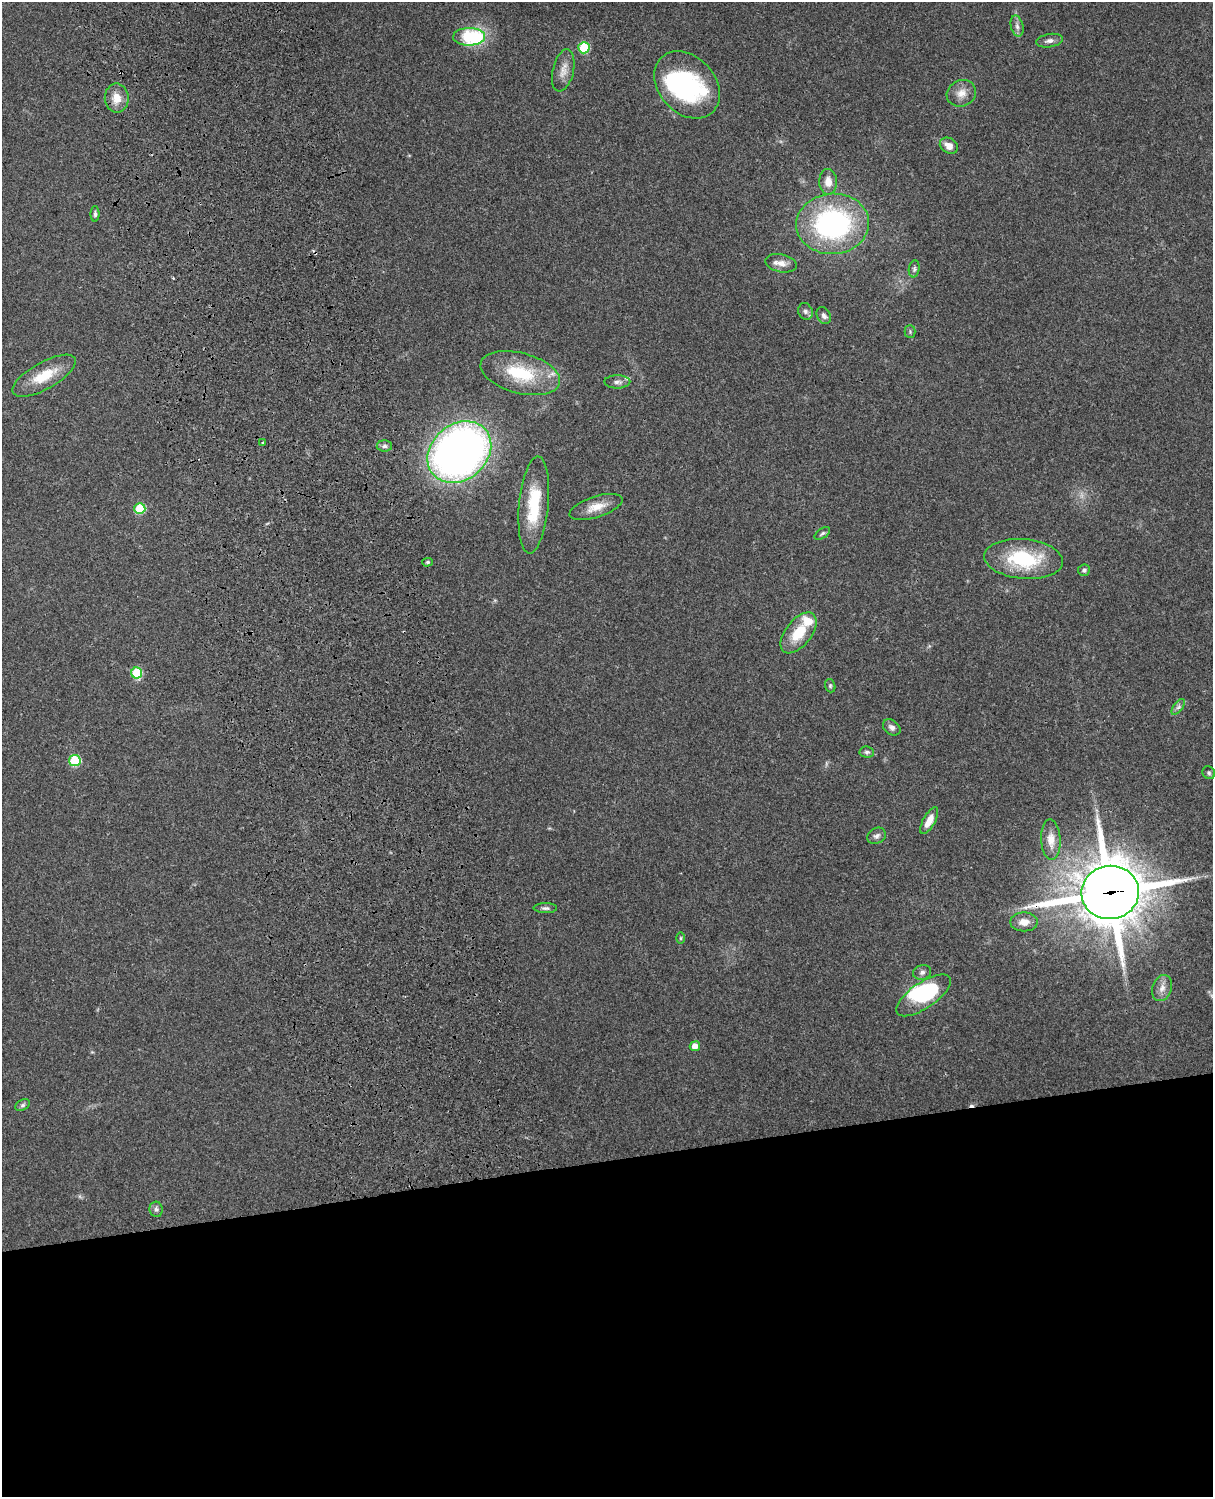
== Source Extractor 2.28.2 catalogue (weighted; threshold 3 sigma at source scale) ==
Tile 11 of 4 x 3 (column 3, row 3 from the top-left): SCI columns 2544-3754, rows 165-1659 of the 5087 x 4927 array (HDU 1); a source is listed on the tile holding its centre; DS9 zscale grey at full resolution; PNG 1215 x 1499 px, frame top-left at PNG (2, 2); each listed source drawn as its Kron ellipse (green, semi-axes under 4 px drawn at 4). Shown black and unused: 23% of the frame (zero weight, under 3 of 4 exposures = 6% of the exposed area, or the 3 px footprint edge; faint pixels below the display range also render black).
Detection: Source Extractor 2.28.2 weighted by HDU 2 'WHT'; one run over the whole footprint, this tile lists its part. Background 0.233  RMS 0.0086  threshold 0.0387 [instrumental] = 3 sigma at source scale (4.5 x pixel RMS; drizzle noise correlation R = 1.50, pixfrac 1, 0.05/0.05 arcsec/px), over >= 5 px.
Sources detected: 59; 4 inside a brighter object's white glare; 1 cosmic-ray / hot-pixel residue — neither listed nor drawn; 3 inside a brighter listed object's ellipse — not listed separately; the other 51 listed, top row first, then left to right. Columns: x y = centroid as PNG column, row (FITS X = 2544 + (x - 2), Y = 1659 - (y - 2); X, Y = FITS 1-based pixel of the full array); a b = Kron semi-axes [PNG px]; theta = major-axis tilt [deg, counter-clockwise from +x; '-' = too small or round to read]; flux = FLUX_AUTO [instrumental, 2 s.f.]
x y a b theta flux
1017 26 11 6 -75 3.5
469 37 16 9 -1 70
1050 41 14 6 9 3.9
584 48 5 5 - 42
563 70 21 10 77 8.9
687 85 37 28 -48 110
961 93 15 13 24 9.2
117 98 14 12 -88 11
949 146 9 7 -32 6.8
828 182 13 9 -88 9.3
95 214 8 4 90 1.9
833 224 36 30 4 170
781 263 16 9 -12 6.6
914 269 8 5 81 2.2
805 311 8 7 - 2.7
824 316 9 6 -63 3.2
910 332 6 5 - 1.5
520 373 41 20 -15 47
44 376 35 13 29 25
617 382 13 6 0 3.8
263 443 3 3 - 1.2
384 446 8 6 0 2.3
459 452 35 27 41 540
534 505 49 14 85 41
596 507 27 10 18 13
140 509 5 5 - 49
822 533 9 5 34 1.9
1024 559 39 20 -5 59
428 562 5 4 - 1.6
1084 570 6 5 - 2.3
799 633 24 13 52 25
137 673 5 5 - 45
830 686 7 5 -71 1.4
1178 707 9 4 54 2.4
892 727 10 7 -37 3.4
867 752 7 5 -4 2.1
75 761 5 5 - 56
1209 773 7 6 - 1.7
929 821 15 6 61 9
877 836 10 7 29 3.3
1051 840 20 9 -87 11
1110 892 29 26 6 4100
545 908 12 5 0 2.5
1024 922 14 9 1 8
681 938 6 4 89 1
922 972 9 7 17 3.2
1162 988 13 9 69 6.3
923 995 32 13 34 55
695 1046 5 5 - 7.8
23 1105 8 5 27 2
156 1209 7 6 - 2.5
Overlapping masked pixels (flux is a lower limit): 1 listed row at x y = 1110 892